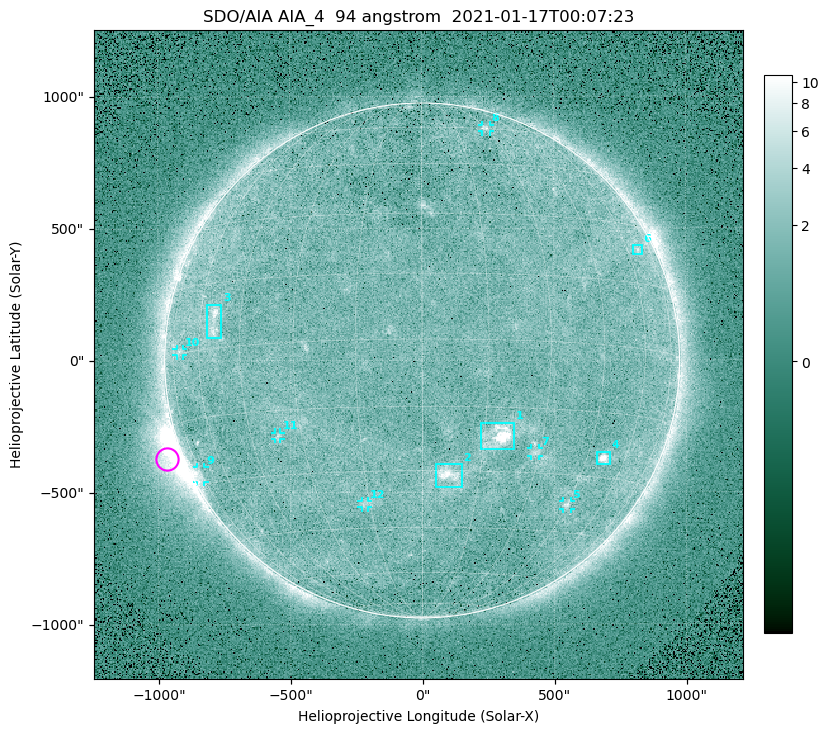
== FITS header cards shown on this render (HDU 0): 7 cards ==
TELESCOP= 'SDO/AIA '
INSTRUME= 'AIA_4   '
WAVELNTH=                   94
WAVEUNIT= 'angstrom'
DATE-OBS= '2021-01-17T00:07:23.12'
CTYPE1  = 'HPLN-TAN'
CTYPE2  = 'HPLT-TAN'

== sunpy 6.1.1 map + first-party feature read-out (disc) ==
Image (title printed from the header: SDO/AIA AIA_4  94 angstrom  2021-01-17T00:07:23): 512 x 512 px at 4.8 arcsec/px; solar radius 976 arcsec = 203 px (full disc in frame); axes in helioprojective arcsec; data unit not stated in the header (colour bar unlabelled)
Orientation: roll -0.138 deg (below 1 deg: not rotated)
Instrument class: DISC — disc imager (sunpy class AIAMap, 94 A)
Bright regions (active regions / flare kernels): reference = the median radial profile (limb darkening/brightening removed); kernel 5 px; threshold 5 sigma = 1.87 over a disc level ~1.64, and >= 1.15x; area >= 9 px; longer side >= 5 px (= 24 arcsec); searched inside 0.97 R_sun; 12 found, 12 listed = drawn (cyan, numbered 1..; 7 of them under ~33 arcsec drawn as corner ticks so the feature stays visible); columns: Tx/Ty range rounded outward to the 10 arcsec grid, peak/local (2 s.f.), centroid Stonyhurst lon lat
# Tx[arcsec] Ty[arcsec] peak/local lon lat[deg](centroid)
1 220..350 -340..-230 12 +18 -22
2 50..150 -480..-390 5.6 +7 -31
3 -820..-760 90..220 4.8 -54 +6
4 660..710 -400..-340 8.5 +51 -25
5 530..560 -570..-530 3.4 +45 -37
6 800..840 400..440 2.6 +66 +23
7 410..440 -360..-330 2.6 +29 -25
8 230..260 870..890 2.8 +30 +60
9 -860..-820 -460..-400 2.8 -75 -27
10 -930..-900 20..50 2.4 -70 +0
11 -560..-530 -300..-270 2.7 -37 -21
12 -230..-200 -560..-530 2.5 -17 -38
Off-limb structures (1.02-1.3 R_sun): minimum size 50 px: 4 found; the strongest spans PA ~95..130 deg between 1.02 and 1.21 R_sun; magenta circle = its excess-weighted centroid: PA ~110 deg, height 1.06 R_sun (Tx ~-970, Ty ~-370 arcsec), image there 5.1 x the reference